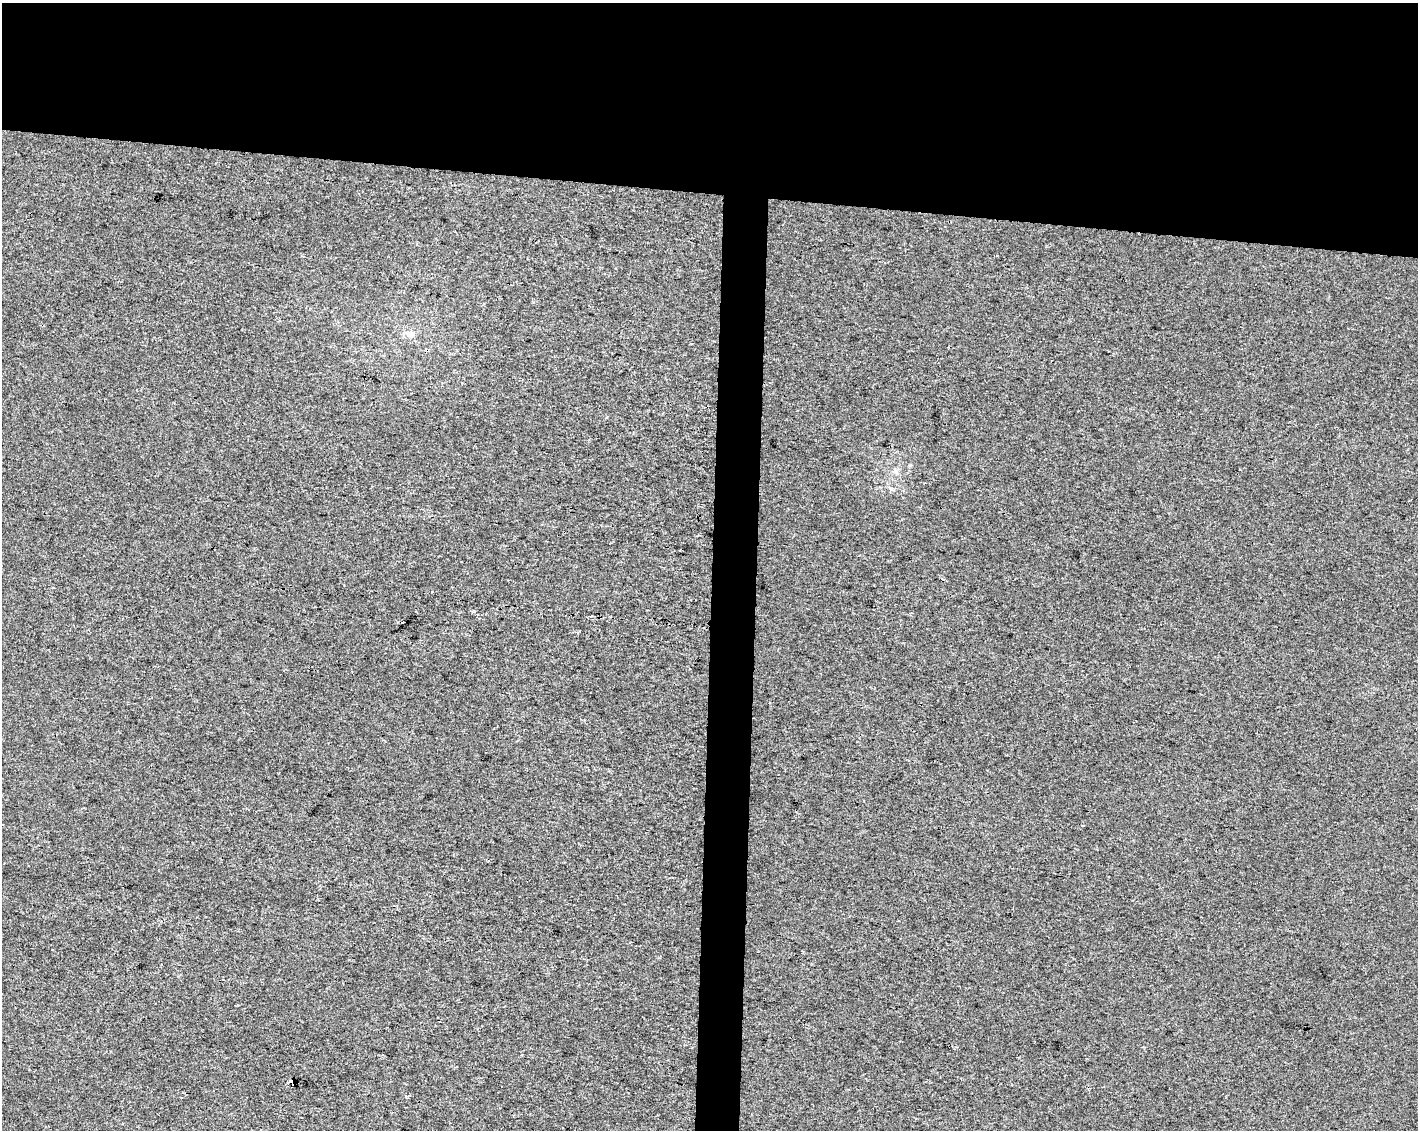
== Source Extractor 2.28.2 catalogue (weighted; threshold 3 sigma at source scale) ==
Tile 2 of 3 x 4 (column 2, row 1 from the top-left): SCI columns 1698-3113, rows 3386-4513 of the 4755 x 4521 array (HDU 1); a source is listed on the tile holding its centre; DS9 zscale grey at full resolution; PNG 1420 x 1132 px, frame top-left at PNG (2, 3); no overlay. Shown black and unused: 20% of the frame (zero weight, under 3 of 4 exposures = <1% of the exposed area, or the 3 px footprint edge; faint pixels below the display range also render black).
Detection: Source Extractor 2.28.2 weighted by HDU 2 'WHT'; one run over the whole footprint, this tile lists its part. Background 1.14e-04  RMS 0.0049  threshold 0.022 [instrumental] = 3 sigma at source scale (4.5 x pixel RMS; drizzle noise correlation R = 1.50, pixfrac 1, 0.0396/0.0396 arcsec/px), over >= 5 px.
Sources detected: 3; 1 cosmic-ray / hot-pixel residue — not listed; the other 2 listed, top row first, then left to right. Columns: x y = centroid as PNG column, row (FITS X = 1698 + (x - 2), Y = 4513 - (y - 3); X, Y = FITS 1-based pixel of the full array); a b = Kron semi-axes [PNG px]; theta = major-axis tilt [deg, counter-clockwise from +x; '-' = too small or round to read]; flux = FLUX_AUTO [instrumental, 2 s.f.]
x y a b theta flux
409 334 11 8 -14 2.7
293 1081 5 3 - 260
Overlapping masked pixels (flux is a lower limit): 1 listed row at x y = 293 1081